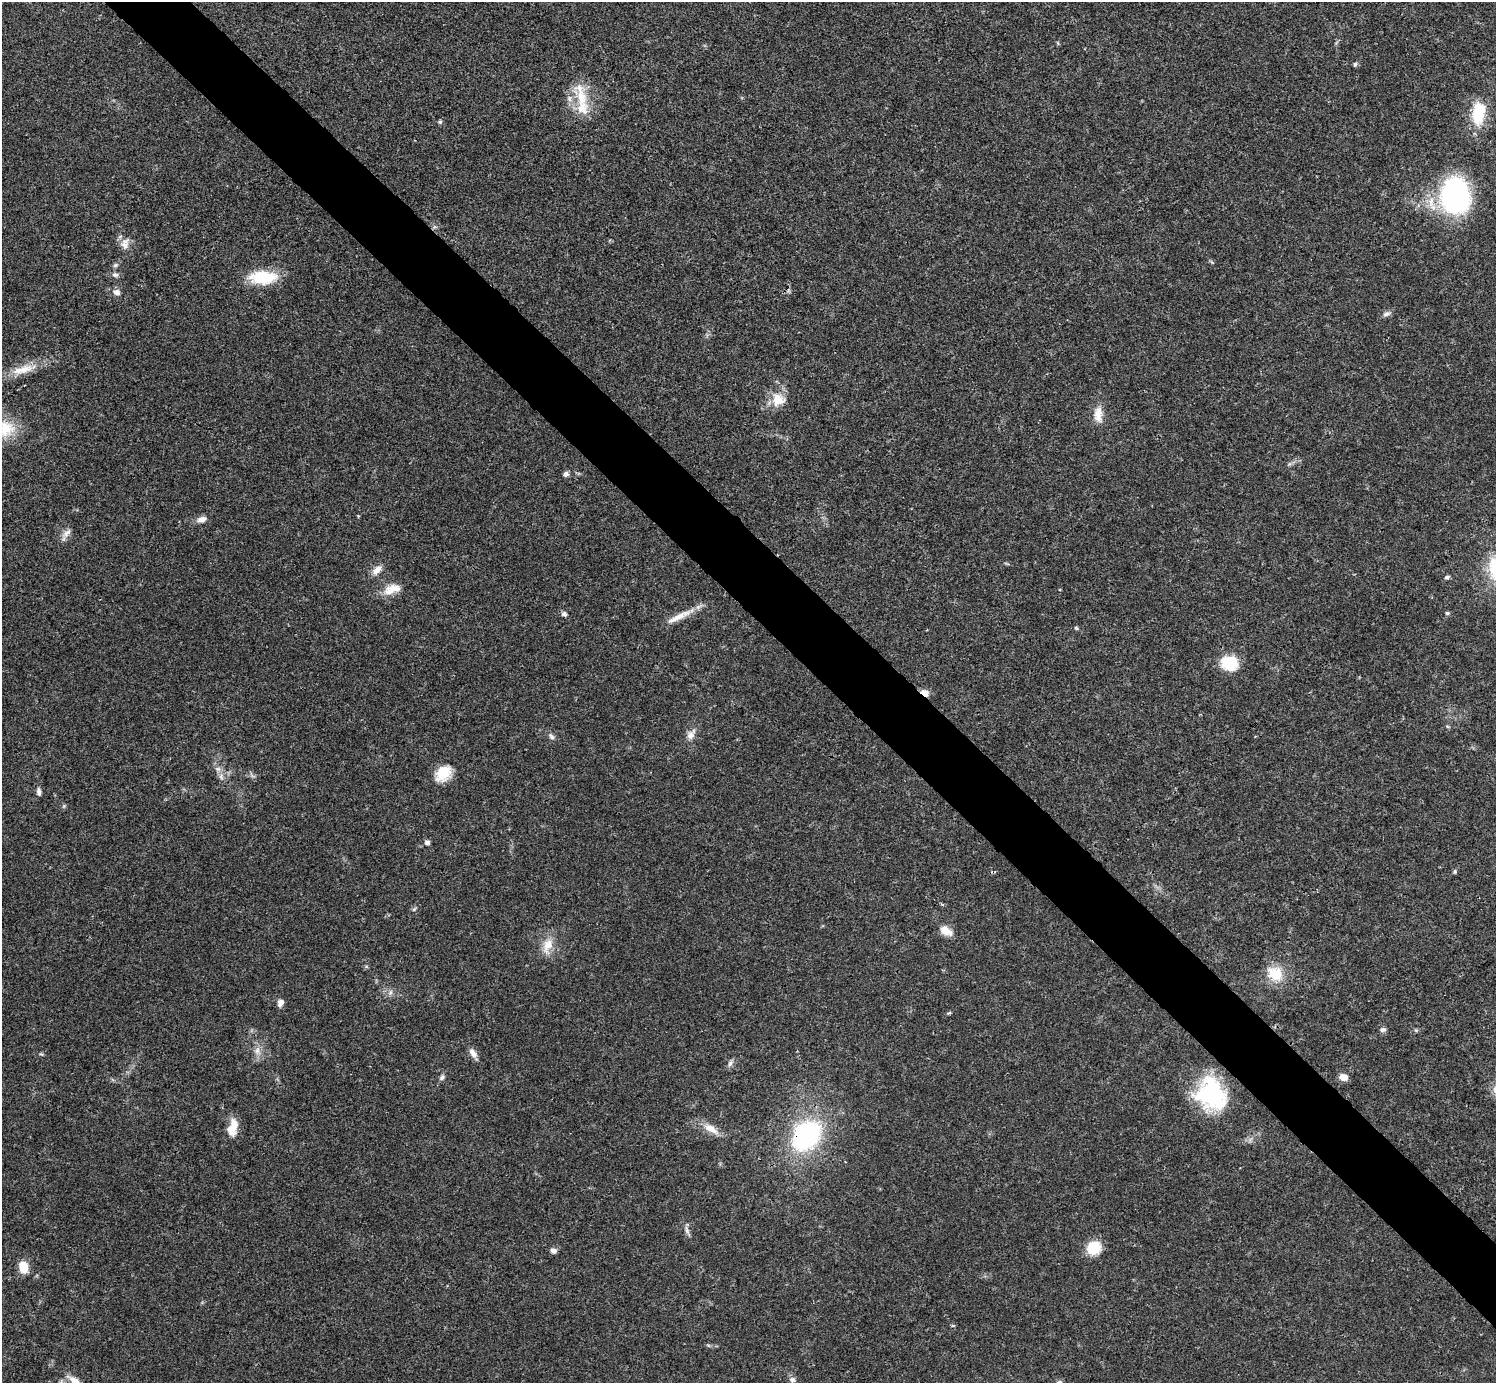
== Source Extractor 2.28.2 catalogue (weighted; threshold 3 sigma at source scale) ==
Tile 6 of 4 x 4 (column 2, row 2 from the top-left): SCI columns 1496-2989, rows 2920-4300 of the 5981 x 5981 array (HDU 1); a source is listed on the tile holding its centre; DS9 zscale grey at full resolution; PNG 1498 x 1385 px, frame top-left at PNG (2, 2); no overlay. Shown black and unused: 5% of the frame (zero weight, under 3 of 4 exposures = <1% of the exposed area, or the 3 px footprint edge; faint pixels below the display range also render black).
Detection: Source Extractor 2.28.2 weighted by HDU 2 'WHT'; one run over the whole footprint, this tile lists its part. Background 0.021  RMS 0.0022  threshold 0.01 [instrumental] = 3 sigma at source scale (4.5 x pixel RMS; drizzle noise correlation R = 1.50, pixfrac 1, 0.05/0.05 arcsec/px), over >= 5 px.
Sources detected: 69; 1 inside a brighter object's white glare — not listed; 5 inside a brighter listed object's ellipse — not listed separately; the other 63 listed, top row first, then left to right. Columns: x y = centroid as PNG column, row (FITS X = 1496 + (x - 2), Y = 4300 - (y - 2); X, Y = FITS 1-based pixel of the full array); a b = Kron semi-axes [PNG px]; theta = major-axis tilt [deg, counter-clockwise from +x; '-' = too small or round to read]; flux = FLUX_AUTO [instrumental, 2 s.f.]
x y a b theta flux
1058 43 6 3 -71 0.25
1355 64 6 5 - 0.4
581 96 41 16 -75 7.3
1478 115 31 17 -85 7.6
440 122 6 5 - 0.37
1455 196 36 29 -79 42
125 244 17 11 75 2
115 265 8 5 26 0.5
115 275 10 6 -4 0.77
263 277 32 14 0 9.3
116 292 9 6 -16 1.2
1386 314 11 6 24 0.88
24 369 40 11 16 5.2
778 399 20 17 -20 4
1098 414 23 11 -88 3
6 429 30 24 37 7.9
1289 464 7 4 71 0.38
566 474 7 6 - 0.7
202 519 14 8 17 1.4
67 533 16 8 47 1.4
377 570 15 8 41 1.8
1447 577 7 5 26 0.48
392 589 24 12 22 3.6
1447 613 6 5 - 0.34
564 614 6 6 - 0.65
679 616 44 7 26 3.5
1076 628 6 4 -18 0.35
1229 663 22 18 -11 6.5
925 693 10 7 -31 1.8
1447 726 6 3 -19 0.26
691 734 16 10 57 1.8
551 736 11 6 -46 0.76
443 773 20 14 49 5.3
221 776 9 7 -75 0.92
39 792 10 5 -84 0.77
427 842 5 5 - 0.89
1455 872 6 5 - 0.36
414 909 7 4 45 0.34
946 931 17 10 -33 2.4
548 946 24 12 73 3.6
1275 974 21 17 -38 6.3
390 992 7 5 60 0.65
280 1003 9 7 75 1.2
949 1013 5 3 - 0.29
1383 1030 8 6 15 0.63
1416 1030 5 5 - 0.31
257 1051 13 9 -82 1.8
473 1053 17 7 -58 1.5
41 1054 6 4 -42 0.28
730 1063 10 6 61 0.77
442 1077 9 6 52 0.65
1343 1077 9 7 -18 1.9
1211 1092 37 33 -82 22
234 1125 22 9 -78 2.6
711 1129 23 9 -32 3
806 1136 26 19 46 39
687 1230 14 5 -72 0.86
1094 1248 16 14 29 5.6
553 1251 8 6 -31 0.84
23 1267 13 9 -76 3.7
953 1325 5 3 - 0.28
74 1380 18 8 -35 2.2
792 1380 9 7 -28 0.82
Overlapping masked pixels (flux is a lower limit): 2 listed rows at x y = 925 693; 806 1136
Isophote crosses this tile's border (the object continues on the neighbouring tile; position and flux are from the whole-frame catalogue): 2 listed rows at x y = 6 429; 74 1380